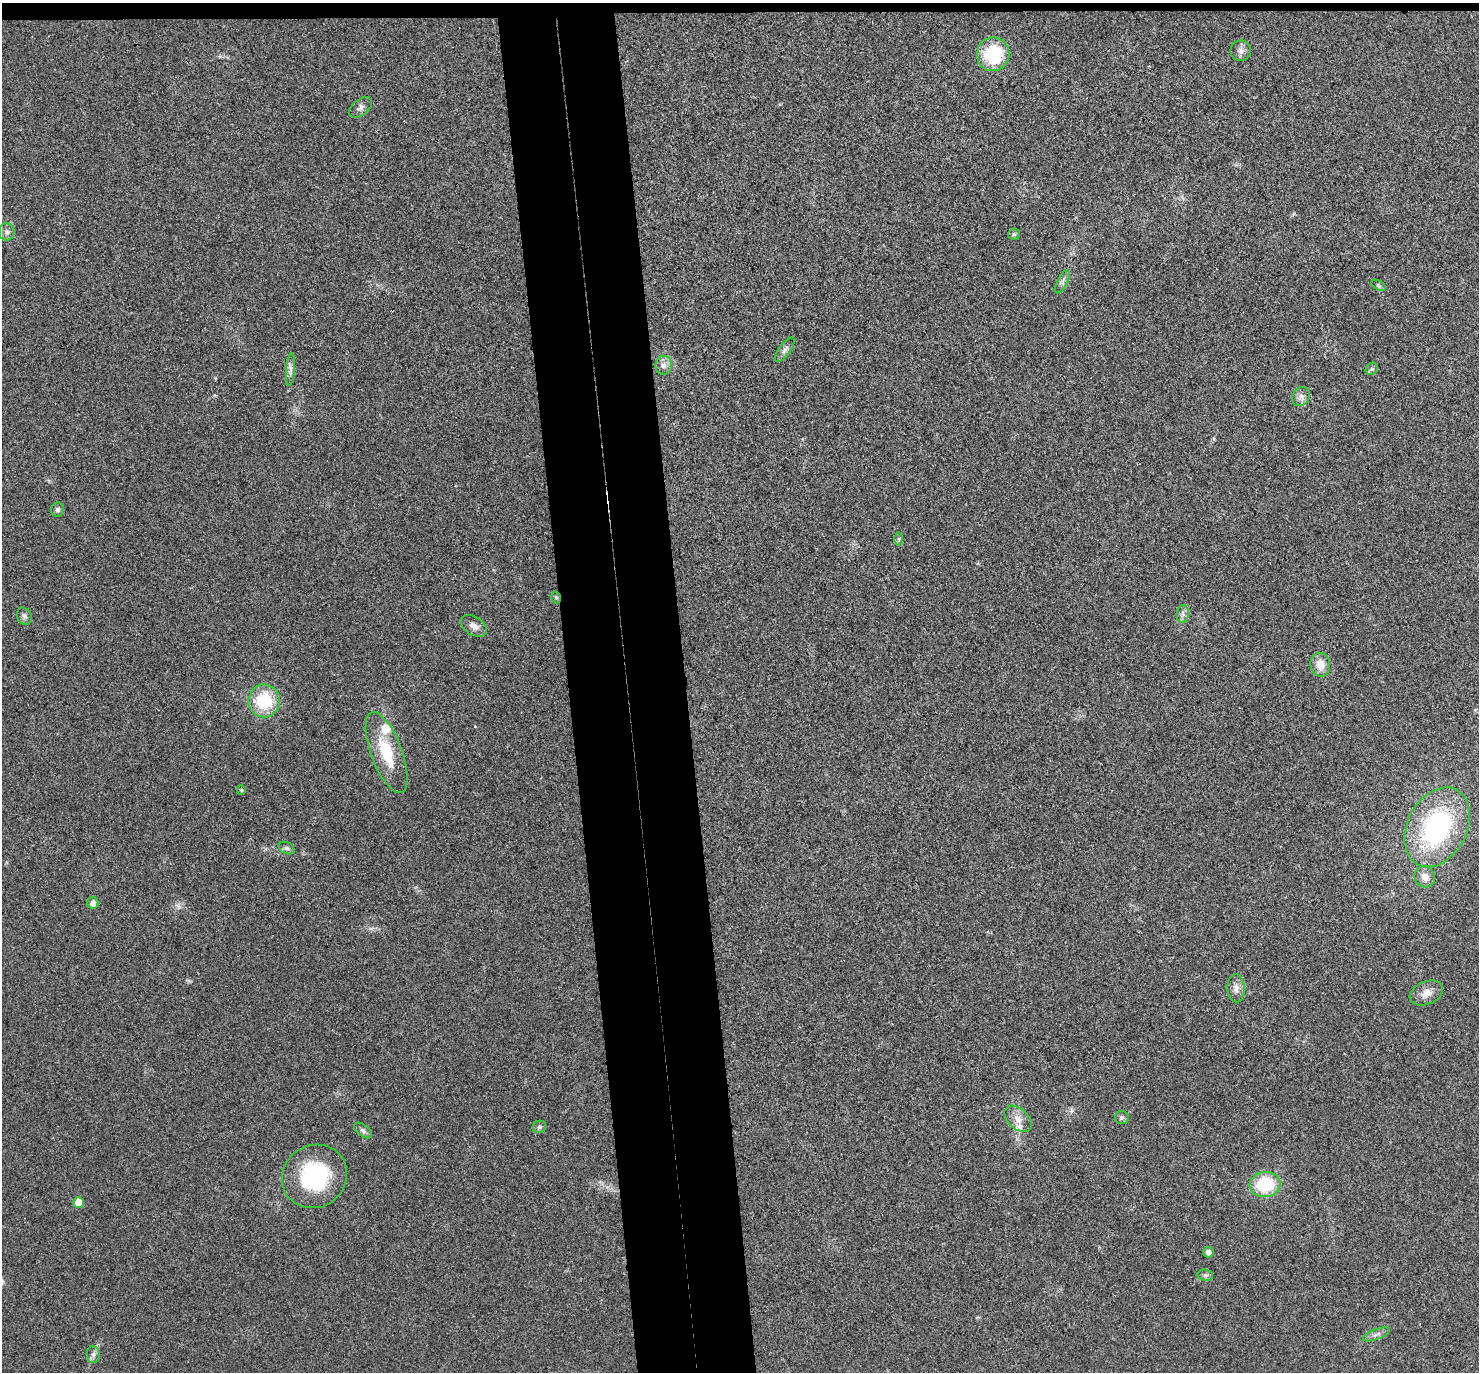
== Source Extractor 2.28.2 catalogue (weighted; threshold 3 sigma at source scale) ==
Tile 2 of 3 x 3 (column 2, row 1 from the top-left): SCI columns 1533-3009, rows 2876-4245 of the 4544 x 4475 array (HDU 1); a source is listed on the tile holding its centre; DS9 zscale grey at full resolution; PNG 1481 x 1374 px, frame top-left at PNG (2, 3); each listed source drawn as its Kron ellipse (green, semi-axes under 4 px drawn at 4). Shown black and unused: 9% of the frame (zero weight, under 3 of 4 exposures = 6% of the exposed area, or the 3 px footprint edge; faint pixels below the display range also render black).
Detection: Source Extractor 2.28.2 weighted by HDU 2 'WHT'; one run over the whole footprint, this tile lists its part. Background 0.0216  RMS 0.0058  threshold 0.0262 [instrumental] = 3 sigma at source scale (4.5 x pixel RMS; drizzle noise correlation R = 1.50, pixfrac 1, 0.05/0.05 arcsec/px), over >= 5 px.
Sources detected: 41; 2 inside a brighter listed object's ellipse — not listed separately; the other 39 listed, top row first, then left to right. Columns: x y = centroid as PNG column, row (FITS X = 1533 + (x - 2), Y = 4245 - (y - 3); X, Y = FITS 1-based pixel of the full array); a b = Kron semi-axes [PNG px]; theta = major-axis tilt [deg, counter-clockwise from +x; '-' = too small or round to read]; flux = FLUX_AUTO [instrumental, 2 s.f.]
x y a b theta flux
1241 51 10 10 - 3.1
993 54 17 16 - 33
361 107 13 7 39 2.7
6 232 8 8 - 2.4
1014 234 6 6 - 1
1063 282 13 5 63 2
1378 285 8 4 -31 1
785 350 14 5 54 2.2
663 365 9 8 - 3.2
290 369 16 4 85 2.4
1372 369 7 5 43 1.2
1301 397 10 8 53 3
57 510 7 6 - 1.7
899 539 7 4 90 0.91
556 597 6 4 -74 0.98
1183 614 9 6 83 2
24 616 9 7 -64 1.9
474 626 14 9 -33 3.8
1320 665 12 10 -85 6.7
264 701 16 16 - 26
387 752 43 15 -69 24
241 790 5 4 - 0.71
1437 827 42 30 63 85
287 848 8 5 -26 1.4
1425 877 11 10 - 4.3
93 903 5 5 - 3.7
1236 988 14 8 -87 3.9
1426 993 17 11 23 5.6
1122 1118 7 6 - 1.4
1018 1119 16 10 -42 5.4
539 1127 7 6 - 1.3
363 1131 10 5 -38 1.7
314 1176 33 31 36 53
1265 1184 15 12 8 29
78 1203 5 5 - 9.4
1208 1252 5 5 - 2.9
1205 1275 8 5 -10 1.5
1376 1334 14 5 21 2.3
93 1355 8 6 -88 2
Overlapping masked pixels (flux is a lower limit): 1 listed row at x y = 556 597